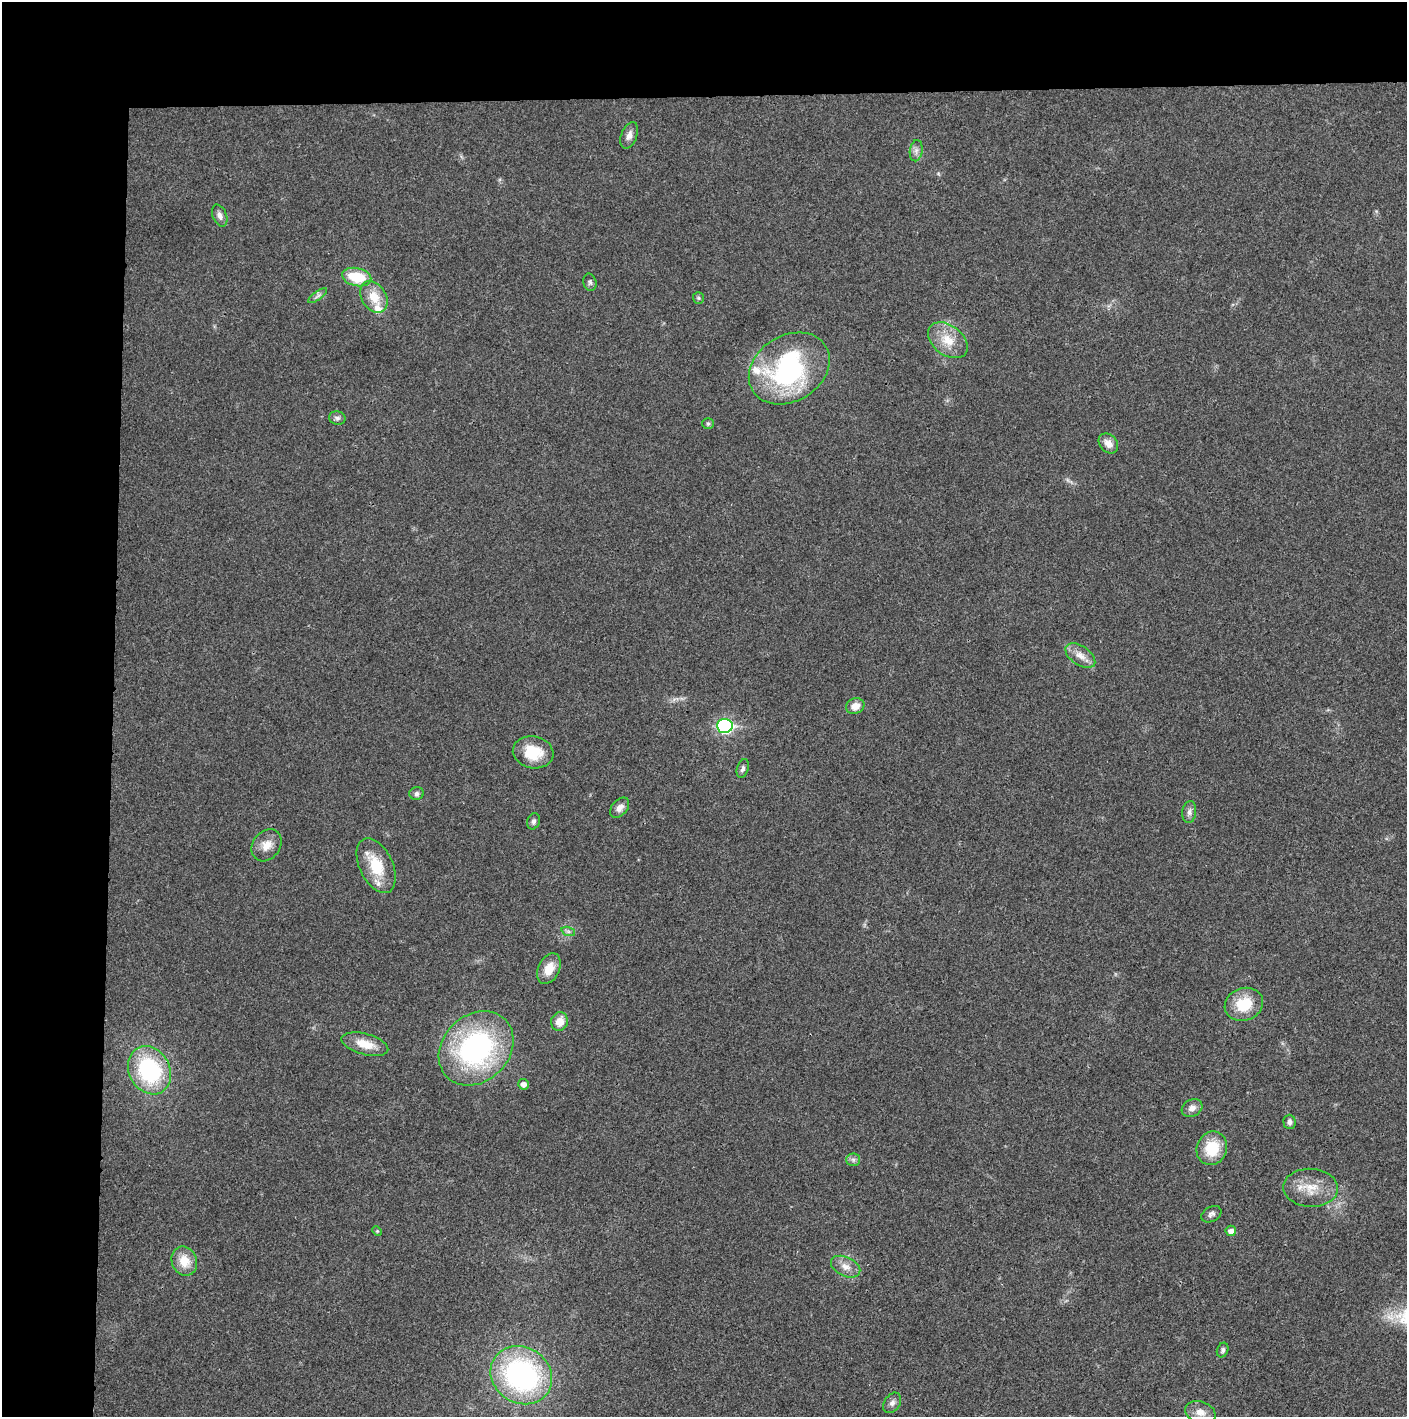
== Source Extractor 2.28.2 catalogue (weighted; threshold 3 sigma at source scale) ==
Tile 1 of 3 x 3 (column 1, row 1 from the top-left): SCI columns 4-1408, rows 2831-4245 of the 4219 x 4245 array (HDU 1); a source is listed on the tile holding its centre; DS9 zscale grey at full resolution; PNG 1409 x 1419 px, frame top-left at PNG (2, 2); each listed source drawn as its Kron ellipse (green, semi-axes under 4 px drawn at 4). Shown black and unused: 14% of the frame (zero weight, under 3 of 4 exposures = <1% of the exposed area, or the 3 px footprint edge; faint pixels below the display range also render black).
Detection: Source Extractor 2.28.2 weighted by HDU 2 'WHT'; one run over the whole footprint, this tile lists its part. Background 0.0193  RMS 0.0041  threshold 0.0185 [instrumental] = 3 sigma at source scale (4.5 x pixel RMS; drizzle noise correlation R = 1.50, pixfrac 1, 0.05/0.05 arcsec/px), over >= 5 px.
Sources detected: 49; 1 inside a brighter object's white glare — neither listed nor drawn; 2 inside a brighter listed object's ellipse — not listed separately; the other 46 listed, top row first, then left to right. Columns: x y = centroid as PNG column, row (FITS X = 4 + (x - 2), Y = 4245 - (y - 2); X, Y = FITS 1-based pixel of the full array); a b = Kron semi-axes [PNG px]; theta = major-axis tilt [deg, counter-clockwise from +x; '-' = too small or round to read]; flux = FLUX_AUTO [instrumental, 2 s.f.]
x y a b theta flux
629 135 14 8 69 2.4
916 151 11 6 81 1.7
220 216 11 7 -68 1.8
357 277 15 9 -11 14
590 282 9 6 -77 1
318 296 11 3 35 0.87
374 297 17 12 -58 7.6
698 298 6 5 - 0.7
948 340 22 14 -38 8.7
789 368 43 33 31 66
337 418 8 6 -12 1.3
708 424 6 5 - 0.74
1108 444 11 8 -47 3.2
1080 656 17 9 -34 4.1
855 706 9 7 21 4.2
725 726 8 7 - 64
533 752 20 16 -9 12
743 769 10 5 72 1.3
417 793 7 6 - 1.3
620 808 12 7 49 2.4
1189 812 11 7 84 1.8
533 821 8 6 74 1.2
267 845 17 13 53 5.2
376 866 29 16 -65 14
568 931 7 4 -18 0.87
549 969 16 10 65 6.5
1244 1004 19 16 20 13
560 1021 9 8 - 4.8
365 1044 24 10 -15 7
476 1048 41 33 44 77
149 1070 25 20 -61 42
523 1084 5 5 - 2.2
1192 1108 11 8 28 2.3
1290 1122 7 6 - 1.6
1212 1148 17 15 67 13
853 1160 7 6 - 1.2
1311 1188 27 19 -3 9.8
1211 1214 10 7 28 1.4
377 1231 5 4 - 0.45
1231 1231 5 5 - 2.2
184 1261 15 12 -69 7.2
846 1267 16 9 -26 3.7
1223 1350 7 5 69 1
521 1375 32 28 -32 84
892 1403 11 7 57 1.8
1200 1412 16 10 -18 3.7